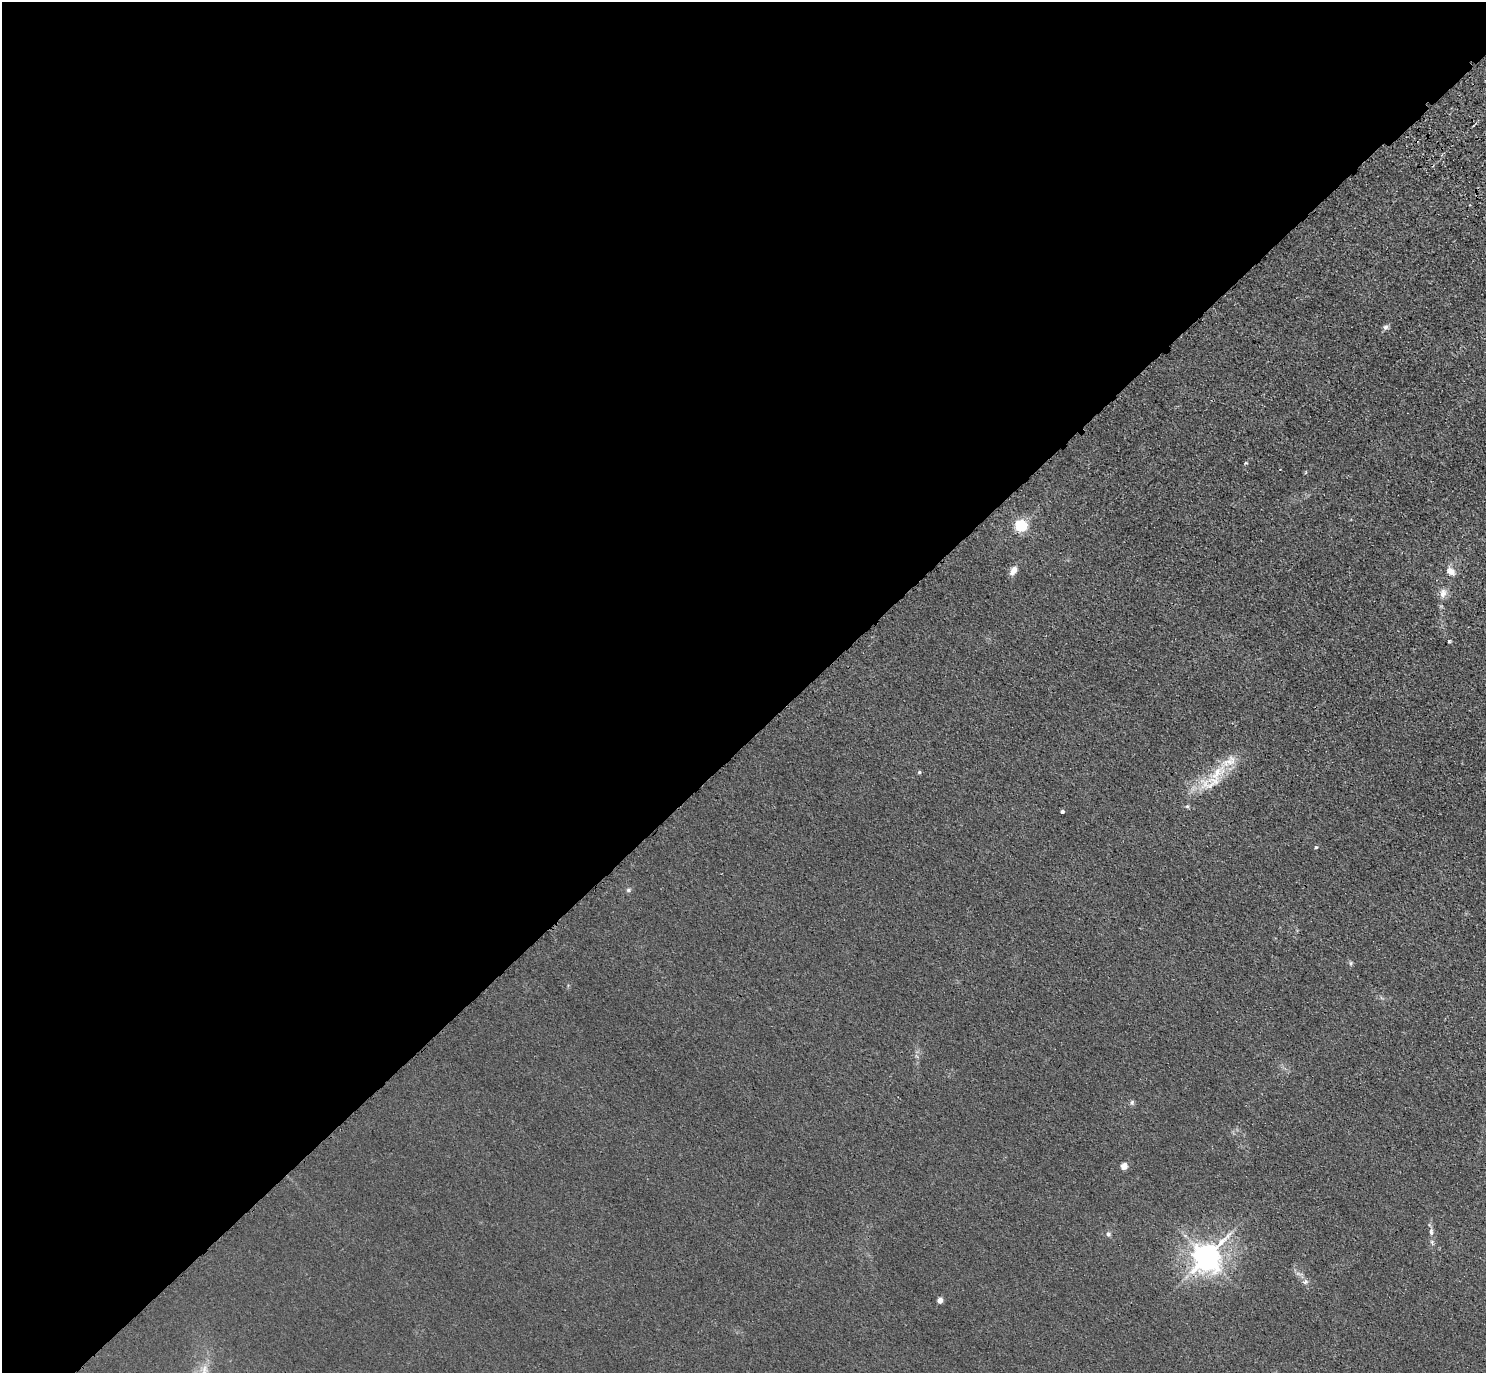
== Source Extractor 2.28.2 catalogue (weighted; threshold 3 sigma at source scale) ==
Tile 5 of 4 x 4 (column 1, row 2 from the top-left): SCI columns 91-1574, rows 3130-4500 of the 6118 x 6118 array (HDU 1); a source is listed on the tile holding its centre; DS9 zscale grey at full resolution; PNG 1488 x 1375 px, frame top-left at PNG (2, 2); no overlay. Shown black and unused: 54% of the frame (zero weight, under 3 of 4 exposures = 6% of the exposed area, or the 3 px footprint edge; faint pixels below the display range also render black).
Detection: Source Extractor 2.28.2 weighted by HDU 2 'WHT'; one run over the whole footprint, this tile lists its part. Background 0.0112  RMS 0.0054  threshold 0.0242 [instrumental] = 3 sigma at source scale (4.5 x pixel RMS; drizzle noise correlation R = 1.50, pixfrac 1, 0.05/0.05 arcsec/px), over >= 5 px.
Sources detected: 24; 3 inside a brighter listed object's ellipse — not listed separately; the other 21 listed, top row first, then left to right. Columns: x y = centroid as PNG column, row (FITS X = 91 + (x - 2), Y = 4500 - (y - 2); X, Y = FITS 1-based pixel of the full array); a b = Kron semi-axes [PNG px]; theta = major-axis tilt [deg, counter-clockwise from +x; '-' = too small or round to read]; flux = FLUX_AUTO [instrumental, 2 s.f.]
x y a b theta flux
1386 327 7 6 - 1.6
1246 463 5 3 - 0.47
1021 526 5 5 - 85
1013 570 11 6 58 3.9
1451 571 12 9 -45 4.1
1443 593 12 9 76 3.8
1449 641 3 3 - 3.3
919 772 5 4 - 0.92
1213 782 48 20 18 20
1062 812 4 3 - 1.3
1316 847 4 4 - 0.74
628 890 7 5 0 1.1
1350 963 6 4 90 0.85
1132 1102 8 5 75 1.1
1124 1166 4 4 - 9.3
1431 1232 10 5 -84 2.1
1108 1234 7 6 - 1.3
1207 1257 9 8 - 740
1305 1282 7 5 68 1.4
940 1300 4 4 - 5
204 1370 18 9 83 6.5
Isophote crosses this tile's border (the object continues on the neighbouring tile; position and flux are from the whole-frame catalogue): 1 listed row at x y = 204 1370